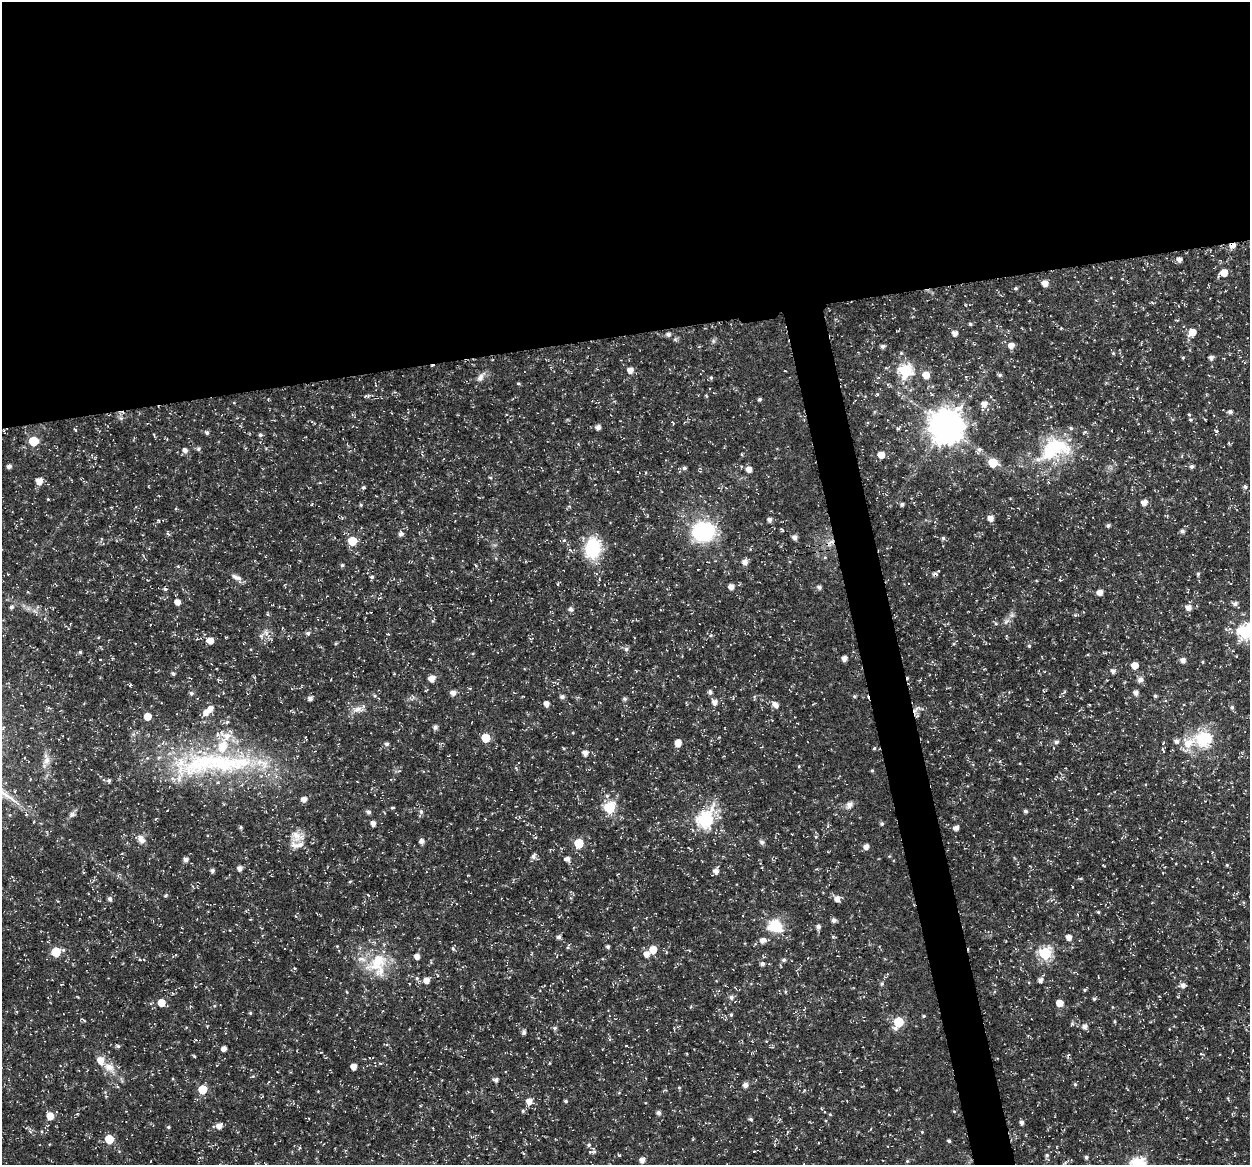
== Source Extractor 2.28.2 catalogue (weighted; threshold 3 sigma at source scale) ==
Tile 2 of 4 x 4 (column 2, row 1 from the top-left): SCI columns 1300-2547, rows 3534-4696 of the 5044 x 4838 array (HDU 1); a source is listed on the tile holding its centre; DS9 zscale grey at full resolution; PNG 1252 x 1167 px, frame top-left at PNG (2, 2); no overlay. Shown black and unused: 31% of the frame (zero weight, under 3 of 5 exposures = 3% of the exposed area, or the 3 px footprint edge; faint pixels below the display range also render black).
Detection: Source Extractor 2.28.2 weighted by HDU 2 'WHT'; one run over the whole footprint, this tile lists its part. Background 0.0242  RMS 0.0022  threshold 0.00992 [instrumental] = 3 sigma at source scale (4.5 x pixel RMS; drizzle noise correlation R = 1.50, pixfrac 1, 0.0396/0.0396 arcsec/px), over >= 5 px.
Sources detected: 274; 2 cosmic-ray / hot-pixel residue — not listed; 13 inside a brighter listed object's ellipse — not listed separately; the other 259 listed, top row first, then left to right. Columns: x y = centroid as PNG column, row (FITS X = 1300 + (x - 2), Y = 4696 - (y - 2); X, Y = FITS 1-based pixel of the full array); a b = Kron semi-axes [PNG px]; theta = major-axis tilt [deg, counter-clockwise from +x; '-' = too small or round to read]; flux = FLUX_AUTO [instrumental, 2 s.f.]
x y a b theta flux
1232 245 6 5 - 1.7
1179 259 5 5 - 1.1
1224 272 6 5 - 3
1045 283 6 5 - 1.8
1016 288 4 4 - 0.34
1029 301 3 3 - 0.18
970 324 5 4 - 0.35
1061 328 4 3 - 0.19
1192 332 8 7 - 2.7
955 333 5 5 - 1.2
668 334 6 5 - 0.68
675 339 6 5 - 0.38
713 341 7 4 -90 0.42
1011 345 6 5 - 1.6
882 346 6 5 - 0.57
1113 353 5 4 - 0.26
1183 358 4 4 - 0.25
1211 358 5 5 - 0.8
630 370 6 5 - 1.4
905 371 7 6 - 32
926 375 7 6 - 2.3
999 375 6 4 -15 0.41
480 378 12 8 65 1.2
711 378 5 4 - 0.35
518 383 5 3 - 0.25
877 394 4 4 - 0.26
367 396 10 4 13 0.43
760 399 4 4 - 0.39
984 404 6 6 - 1.5
1230 412 5 5 - 0.65
1189 415 5 5 - 0.31
1205 419 4 2 - 0.17
598 427 5 5 - 1
946 427 10 10 - 480
898 429 5 4 - 0.32
1216 431 6 5 - 0.35
207 432 6 5 - 0.55
260 435 5 5 - 0.45
33 441 6 6 - 9.7
198 449 5 5 - 0.5
979 449 7 7 - 0.6
1054 449 47 28 25 18
185 450 7 5 -50 0.99
741 454 4 3 - 0.23
881 455 6 6 - 2.3
993 463 6 6 - 7.8
9 466 4 4 - 0.75
1191 466 5 5 - 0.56
684 468 5 5 - 0.53
749 469 7 6 - 1.2
490 478 5 4 - 0.24
39 481 6 6 - 1.8
363 487 5 4 - 0.36
1245 487 5 4 - 0.53
1144 502 7 6 - 1.4
902 504 4 4 - 0.54
361 505 6 3 -71 0.24
991 518 5 5 - 1.4
769 519 6 5 - 0.71
158 520 5 4 - 0.34
1108 526 5 4 - 0.52
782 530 5 3 - 0.23
703 531 24 20 9 19
1182 531 5 5 - 0.61
168 533 7 3 -78 0.35
401 534 7 6 - 0.77
795 537 5 5 - 1
943 538 5 5 - 0.44
564 540 6 5 - 0.37
352 541 6 6 - 6.2
593 548 21 15 83 12
745 562 7 7 - 1
342 565 5 4 - 0.35
178 566 5 5 - 0.26
935 573 9 5 -2 0.53
8 574 2 2 - 0.15
1198 574 5 4 - 0.32
236 577 16 6 -22 1.2
372 577 5 5 - 0.45
1060 580 5 3 - 0.2
731 587 5 5 - 1.4
819 587 5 5 - 0.69
1100 592 5 5 - 1.5
177 602 5 5 - 1.6
1235 604 6 6 - 0.76
11 607 6 6 - 0.54
1188 607 6 6 - 1.2
571 609 6 5 - 0.71
1075 615 5 5 - 0.27
1006 621 11 6 45 0.97
70 624 4 2 - 0.18
1226 629 5 5 - 0.33
266 632 9 5 -27 0.9
1245 632 7 7 - 41
308 633 6 5 - 0.53
711 635 5 3 - 0.24
210 641 6 5 - 2.2
1029 646 5 4 - 0.33
626 649 6 6 - 0.62
80 652 3 3 - 0.38
844 658 5 4 - 1.3
1183 660 5 5 - 1.2
1203 662 5 3 - 0.21
1134 665 5 5 - 2.3
1113 671 5 5 - 0.85
173 674 5 4 - 0.4
431 678 5 5 - 1.9
1140 679 8 7 - 0.9
130 685 5 3 - 0.2
710 692 6 5 - 0.59
1136 692 5 5 - 1.1
191 693 5 5 - 0.51
453 693 6 5 - 1.3
375 696 5 5 - 0.31
854 696 5 4 - 0.3
1155 696 5 4 - 0.36
562 697 5 5 - 0.7
310 698 6 5 - 0.74
625 699 6 5 - 0.46
715 702 6 6 - 1.2
546 704 5 5 - 1.3
776 705 8 6 -44 1.3
1232 707 6 5 - 0.5
357 709 15 7 28 1.6
916 709 15 4 39 0.82
206 712 7 6 - 1.6
147 716 5 5 - 3.3
227 722 6 5 - 0.4
435 727 5 5 - 0.76
306 738 5 3 - 0.18
486 738 6 5 - 6.8
1204 739 23 20 -6 9.7
1176 741 6 6 - 0.83
1056 742 6 5 - 0.57
678 743 6 5 - 2.4
387 744 5 5 - 0.59
874 748 5 4 - 0.27
1163 750 7 2 -65 0.22
585 753 6 6 - 1.2
46 760 15 8 76 1.6
221 763 71 33 -13 35
799 766 4 3 - 0.21
872 770 4 4 - 0.28
109 781 5 5 - 0.42
607 796 6 5 - 0.46
304 799 6 5 - 1.3
849 805 12 9 67 1.2
392 808 5 3 - 0.27
609 808 6 6 - 21
1025 811 4 4 - 0.49
368 812 5 5 - 0.68
421 812 7 5 -87 0.57
72 814 10 7 40 0.72
704 819 9 7 57 35
373 823 5 5 - 1
882 824 5 5 - 0.44
241 827 5 4 - 0.34
956 828 5 4 - 1.1
297 836 21 15 -9 3.3
816 837 5 4 - 0.24
141 839 12 8 -56 1.4
422 841 5 5 - 1.1
762 842 7 6 - 0.57
579 843 6 6 - 8.3
866 846 5 5 - 1.3
533 856 7 6 - 0.8
889 856 4 4 - 0.22
567 859 7 5 -9 1
185 860 6 5 - 0.84
1227 865 5 4 - 0.27
240 868 5 5 - 1.1
212 871 5 4 - 0.63
716 871 6 6 - 1.2
1081 878 5 3 - 0.26
350 882 5 3 - 0.22
762 890 4 3 - 0.19
166 895 6 4 32 0.29
110 899 7 6 - 0.47
837 899 6 6 - 1.4
1098 912 4 3 - 0.25
250 919 4 2 - 0.16
834 920 5 5 - 0.8
775 926 16 13 -28 6.8
818 927 5 5 - 0.8
833 936 5 4 - 0.28
559 937 5 4 - 0.67
1069 937 6 5 - 1.4
762 940 7 6 - 1.2
568 947 7 4 72 0.34
608 947 4 4 - 0.48
453 949 6 4 -63 0.34
653 950 6 5 - 3.3
56 952 6 6 - 9.2
1045 953 6 6 - 28
647 954 6 6 - 1.5
417 956 5 4 - 1.4
140 960 5 3 - 0.2
784 960 5 5 - 0.5
377 964 33 27 64 10
762 964 5 5 - 0.7
294 968 5 4 - 0.26
417 978 6 5 - 0.43
426 980 5 5 - 1.7
1040 980 5 5 - 0.92
882 984 5 5 - 0.44
1183 985 6 5 - 1.1
1085 990 5 4 - 0.29
347 992 5 3 - 0.17
731 997 6 6 - 0.69
1094 999 5 4 - 0.35
161 1003 6 6 - 2.8
1059 1003 5 5 - 2.6
250 1013 5 4 - 0.24
731 1015 4 4 - 0.3
924 1016 5 4 - 0.27
83 1020 9 2 -33 0.26
1115 1021 6 3 -82 0.24
898 1022 7 6 - 12
1085 1026 6 6 - 1
555 1028 5 5 - 0.47
524 1032 5 4 - 0.66
118 1046 5 5 - 0.39
626 1046 4 3 - 0.17
224 1048 5 4 - 1.1
1201 1054 5 3 - 0.21
194 1056 5 3 - 0.21
353 1066 5 5 - 2
109 1067 16 14 -35 2.8
253 1076 5 3 - 0.26
496 1080 6 5 - 0.76
1075 1084 5 5 - 0.35
745 1085 6 5 - 1.1
679 1087 5 3 - 0.21
202 1089 6 5 - 6.1
1228 1099 6 3 -60 0.27
529 1101 7 6 - 1.8
566 1101 5 4 - 0.38
420 1105 5 3 - 0.18
523 1111 6 5 - 0.31
954 1111 4 3 - 0.19
658 1113 5 5 - 0.72
830 1114 4 4 - 0.24
50 1116 6 5 - 2.8
751 1119 6 4 -28 0.38
1021 1122 5 4 - 0.71
219 1126 7 5 33 1.4
168 1127 5 4 - 0.3
433 1128 3 2 - 0.15
922 1132 4 3 - 0.18
109 1139 5 5 - 6.9
949 1141 4 4 - 0.37
589 1145 6 5 - 0.46
754 1151 4 2 - 0.17
619 1155 5 3 - 0.2
1047 1155 6 5 - 0.5
1086 1157 4 4 - 0.51
642 1160 5 5 - 1.2
907 1161 5 5 - 0.26
1138 1164 7 6 - 34
Overlapping masked pixels (flux is a lower limit): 2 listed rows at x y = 1232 245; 916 709
Isophote crosses this tile's border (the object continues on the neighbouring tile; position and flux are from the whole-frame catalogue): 2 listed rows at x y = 1245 632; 1138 1164